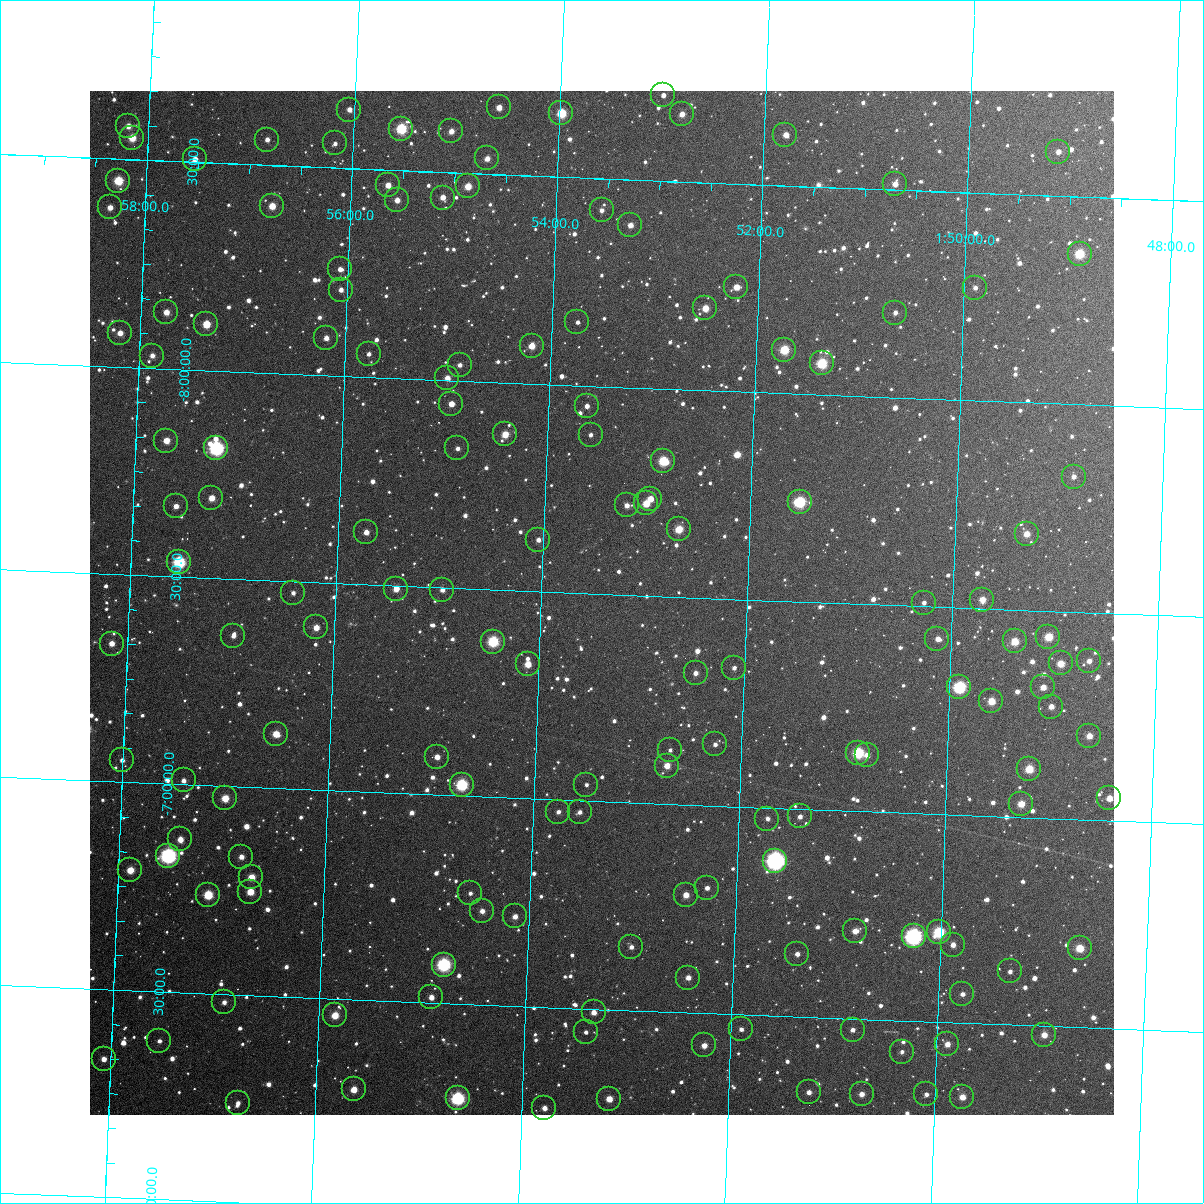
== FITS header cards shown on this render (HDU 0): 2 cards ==
NAXIS1  =                 1024
NAXIS2  =                 1024

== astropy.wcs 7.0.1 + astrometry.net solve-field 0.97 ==
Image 1024 x 1024 px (HDU 0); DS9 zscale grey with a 90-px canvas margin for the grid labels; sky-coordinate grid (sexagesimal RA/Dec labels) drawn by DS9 from the SOLVED WCS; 151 Tycho-2 reference stars matched to detected sources circled (green)
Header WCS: RA---TAN-SIP/DEC--TAN-SIP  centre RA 01:53:25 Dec -07:29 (28.35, -7.48 deg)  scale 8.68 arcsec/px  FOV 148.1' x 148.1'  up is +178 deg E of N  parity flipped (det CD > 0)
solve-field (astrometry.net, Tycho-2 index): VERIFIED the header's WCS against the Tycho-2 star catalogue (verified at 6 index scales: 16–151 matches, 0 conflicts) and refined it, rather than solving blind
Solved WCS: RA---TAN-SIP/DEC--TAN-SIP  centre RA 01:53:25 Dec -07:29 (28.35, -7.48 deg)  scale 8.68 arcsec/px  FOV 148.1' x 148.1'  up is +178 deg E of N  parity flipped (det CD > 0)
The solver's refit moves the header's centre by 0.28 arcsec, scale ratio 1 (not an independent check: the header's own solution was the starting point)
Tycho-2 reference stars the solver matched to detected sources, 151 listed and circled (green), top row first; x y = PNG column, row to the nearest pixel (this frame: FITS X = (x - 90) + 1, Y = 1024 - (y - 91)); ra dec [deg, ICRS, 3 dp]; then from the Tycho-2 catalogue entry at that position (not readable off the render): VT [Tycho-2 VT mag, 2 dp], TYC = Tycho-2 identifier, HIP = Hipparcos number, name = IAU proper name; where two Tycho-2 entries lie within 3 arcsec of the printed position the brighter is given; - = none
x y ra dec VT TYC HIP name
663 95 28.249 -8.707 12.05 5278-699-1 - -
499 107 28.649 -8.662 11.12 5278-687-1 - -
349 110 29.012 -8.642 11.62 5278-1601-1 - -
561 113 28.496 -8.654 9.43 5278-678-1 8861 -
682 114 28.202 -8.663 11.27 5278-685-1 - -
128 126 29.549 -8.580 10.81 5278-2328-1 - -
401 129 28.885 -8.601 8.93 5278-2392-1 8969 -
451 131 28.763 -8.599 11.45 5278-629-1 - -
785 135 27.948 -8.622 11.39 5278-646-1 - -
132 138 29.539 -8.552 10.11 5278-1872-1 - -
267 140 29.210 -8.562 11.78 5278-2319-1 - -
335 143 29.045 -8.559 12.20 5278-1631-1 - -
1058 152 27.282 -8.607 11.79 5278-543-1 - -
487 158 28.672 -8.538 11.35 5278-588-1 - -
195 159 29.384 -8.507 11.44 5278-1550-1 - -
118 181 29.568 -8.448 9.44 5278-1509-1 - -
895 184 27.677 -8.514 11.40 5278-568-1 - -
388 185 28.911 -8.464 11.11 5278-2076-1 - -
468 186 28.716 -8.469 10.46 5278-538-1 - -
443 198 28.777 -8.439 11.46 5278-516-1 - -
397 200 28.888 -8.429 11.48 5278-2294-1 - -
272 206 29.191 -8.403 10.53 5278-1609-1 - -
110 207 29.586 -8.382 11.26 5278-1864-1 - -
602 210 28.389 -8.424 11.90 5278-498-1 - -
630 225 28.318 -8.391 11.31 5278-476-1 - -
1080 254 27.222 -8.363 9.37 5278-405-1 8446 -
340 269 29.020 -8.258 11.61 5278-1516-1 - -
736 287 28.054 -8.252 10.95 5278-385-1 - -
975 288 27.473 -8.272 12.17 5278-397-1 - -
341 290 29.016 -8.208 12.18 5278-2209-1 - -
705 308 28.127 -8.198 10.48 5278-351-1 - -
166 312 29.438 -8.136 10.85 5278-1714-1 - -
895 313 27.665 -8.205 12.06 5278-355-1 - -
577 322 28.437 -8.152 12.63 5278-327-1 - -
206 324 29.340 -8.111 10.05 5278-1486-1 - -
120 333 29.549 -8.082 11.33 5278-1850-1 - -
326 338 29.047 -8.090 11.35 5278-1987-1 - -
532 346 28.547 -8.091 10.67 5278-273-1 - -
784 350 27.931 -8.105 9.49 5278-285-1 8683 -
369 354 28.942 -8.056 12.09 5278-2115-1 - -
152 356 29.468 -8.030 11.39 5278-2030-1 - -
822 363 27.839 -8.076 9.12 5278-261-1 8636 -
460 365 28.719 -8.038 12.39 5278-235-1 - -
447 378 28.749 -8.005 10.97 5278-216-1 - -
451 404 28.736 -7.944 11.13 5278-166-1 - -
587 406 28.406 -7.951 11.53 5278-171-1 - -
505 434 28.603 -7.875 10.41 5278-128-1 - -
591 435 28.395 -7.883 12.46 5278-130-1 - -
166 441 29.425 -7.827 10.82 5278-1414-1 - -
216 448 29.304 -7.814 7.64 5278-1395-1 9099 -
457 448 28.717 -7.837 12.17 5278-118-1 - -
663 461 28.216 -7.826 9.31 5278-106-1 8776 -
1074 477 27.217 -7.826 11.58 5278-103-1 - -
211 498 29.310 -7.694 10.65 5278-1448-1 - -
650 499 28.244 -7.734 11.31 5278-77-1 - -
800 502 27.880 -7.740 8.68 5278-74-1 8653 -
646 503 28.254 -7.722 10.23 5278-71-1 - -
627 505 28.301 -7.716 11.65 5278-68-1 - -
176 506 29.396 -7.670 11.67 5278-1465-1 - -
679 529 28.172 -7.663 10.02 5278-48-1 - -
366 532 28.931 -7.626 11.37 5278-1415-1 - -
1027 534 27.326 -7.684 10.97 5278-54-1 - -
538 540 28.512 -7.624 12.02 5278-37-1 - -
179 562 29.383 -7.536 8.38 5278-1473-1 9118 -
396 589 28.853 -7.493 10.94 4688-562-1 - -
442 590 28.741 -7.495 11.61 4688-283-1 - -
293 593 29.103 -7.473 12.12 4688-1587-1 - -
982 600 27.428 -7.522 10.66 5278-7-1 - -
924 603 27.570 -7.509 12.69 5278-6-1 - -
316 627 29.044 -7.392 10.76 4688-1496-1 - -
233 636 29.244 -7.364 11.92 4688-760-1 - -
1048 637 27.264 -7.438 9.85 4688-313-1 - -
937 639 27.534 -7.423 11.41 4688-224-1 - -
1015 641 27.346 -7.423 10.21 4688-227-1 - -
493 642 28.613 -7.375 8.83 4688-253-1 8891 -
112 644 29.538 -7.333 10.95 4688-1611-1 - -
1089 661 27.164 -7.383 11.44 4688-258-1 - -
1061 663 27.232 -7.375 10.33 4688-264-1 - -
528 664 28.526 -7.324 10.67 4688-311-1 - -
734 668 28.025 -7.335 11.74 4688-321-1 - -
696 673 28.118 -7.319 11.53 4688-303-1 - -
959 687 27.476 -7.308 8.30 4688-278-1 - -
1043 687 27.273 -7.316 11.00 4688-290-1 - -
991 701 27.397 -7.277 10.16 4688-228-1 - -
1051 707 27.251 -7.270 11.18 4688-212-1 - -
276 734 29.131 -7.131 10.44 4688-582-1 - -
1089 736 27.157 -7.203 11.12 4688-190-1 - -
715 744 28.064 -7.148 12.54 4688-183-1 - -
670 750 28.173 -7.131 11.87 4688-193-1 - -
858 753 27.716 -7.141 8.72 4688-174-1 - -
867 755 27.694 -7.137 11.83 4688-186-1 - -
437 757 28.738 -7.092 11.19 4688-164-1 - -
122 760 29.502 -7.054 12.13 4688-750-1 - -
667 766 28.179 -7.093 10.90 4688-156-1 - -
1029 769 27.299 -7.117 9.72 4688-171-1 - -
184 780 29.350 -7.010 11.98 4688-1432-1 - -
462 785 28.675 -7.027 8.51 4688-52-1 8910 -
586 785 28.373 -7.039 12.19 4688-61-1 - -
225 798 29.248 -6.972 10.24 4688-520-1 - -
1109 798 27.102 -7.054 11.19 4688-59-1 - -
1021 804 27.316 -7.033 10.47 4688-49-1 - -
558 812 28.438 -6.971 12.10 4688-74-1 - -
580 812 28.387 -6.973 12.33 4688-76-1 - -
800 816 27.852 -6.982 11.96 4688-77-1 - -
767 819 27.930 -6.974 11.88 4688-73-1 - -
180 839 29.353 -6.869 10.95 4688-1569-1 - -
168 856 29.380 -6.828 7.58 4688-2403-1 9117 -
241 857 29.203 -6.833 11.70 4688-758-1 - -
775 861 27.907 -6.874 6.55 4688-2416-1 8664 -
130 870 29.471 -6.790 10.44 4688-1444-1 - -
251 877 29.176 -6.784 10.63 4688-1334-1 - -
707 888 28.070 -6.802 12.25 4688-98-1 - -
250 892 29.177 -6.749 10.39 4688-1629-1 - -
470 893 28.644 -6.767 12.25 4688-87-1 - -
208 895 29.280 -6.738 9.49 4688-418-1 - -
686 895 28.121 -6.783 11.33 4688-92-1 - -
482 911 28.614 -6.725 11.40 4688-115-1 - -
515 916 28.534 -6.715 11.29 4688-111-1 - -
855 931 27.708 -6.712 11.57 4688-123-1 - -
939 932 27.504 -6.717 8.74 4688-128-1 8531 -
914 936 27.564 -6.704 7.13 4688-2414-1 8548 -
953 945 27.469 -6.688 11.39 4688-139-1 - -
631 947 28.249 -6.653 11.94 4688-149-1 - -
1080 948 27.162 -6.690 9.85 4688-138-1 - -
797 954 27.846 -6.651 12.25 4688-145-1 - -
444 965 28.702 -6.592 8.04 4688-1406-1 8918 -
1010 971 27.329 -6.628 11.94 4688-159-1 - -
688 978 28.109 -6.584 11.31 4688-161-1 - -
962 994 27.442 -6.570 12.16 4688-153-1 - -
431 997 28.729 -6.513 10.98 4688-852-1 - -
224 1002 29.231 -6.481 12.31 4688-1230-1 - -
594 1012 28.334 -6.492 11.50 4688-440-1 - -
335 1015 28.960 -6.460 10.16 4688-856-1 - -
741 1029 27.975 -6.465 12.02 4688-1414-1 - -
853 1030 27.705 -6.474 12.00 4688-1098-1 - -
586 1032 28.351 -6.444 12.53 4688-1552-1 - -
1044 1035 27.240 -6.479 10.90 4688-1820-1 - -
159 1041 29.383 -6.381 12.31 4688-1472-1 - -
947 1044 27.474 -6.448 11.39 4688-398-1 - -
704 1045 28.063 -6.422 11.37 4688-1316-1 - -
902 1052 27.584 -6.425 12.33 4688-1262-1 - -
104 1059 29.516 -6.332 11.54 4688-1184-1 - -
354 1089 28.908 -6.283 10.75 4688-612-1 - -
809 1092 27.806 -6.320 11.92 4688-420-1 - -
862 1094 27.677 -6.320 11.88 4688-950-1 - -
926 1094 27.520 -6.325 12.28 4688-1446-1 - -
962 1097 27.433 -6.322 10.75 4688-1500-1 - -
458 1098 28.655 -6.272 8.06 4688-662-1 8899 -
609 1099 28.288 -6.285 10.86 4688-578-1 - -
238 1103 29.187 -6.240 12.65 4688-982-1 - -
544 1108 28.444 -6.257 12.41 4688-952-1 - -